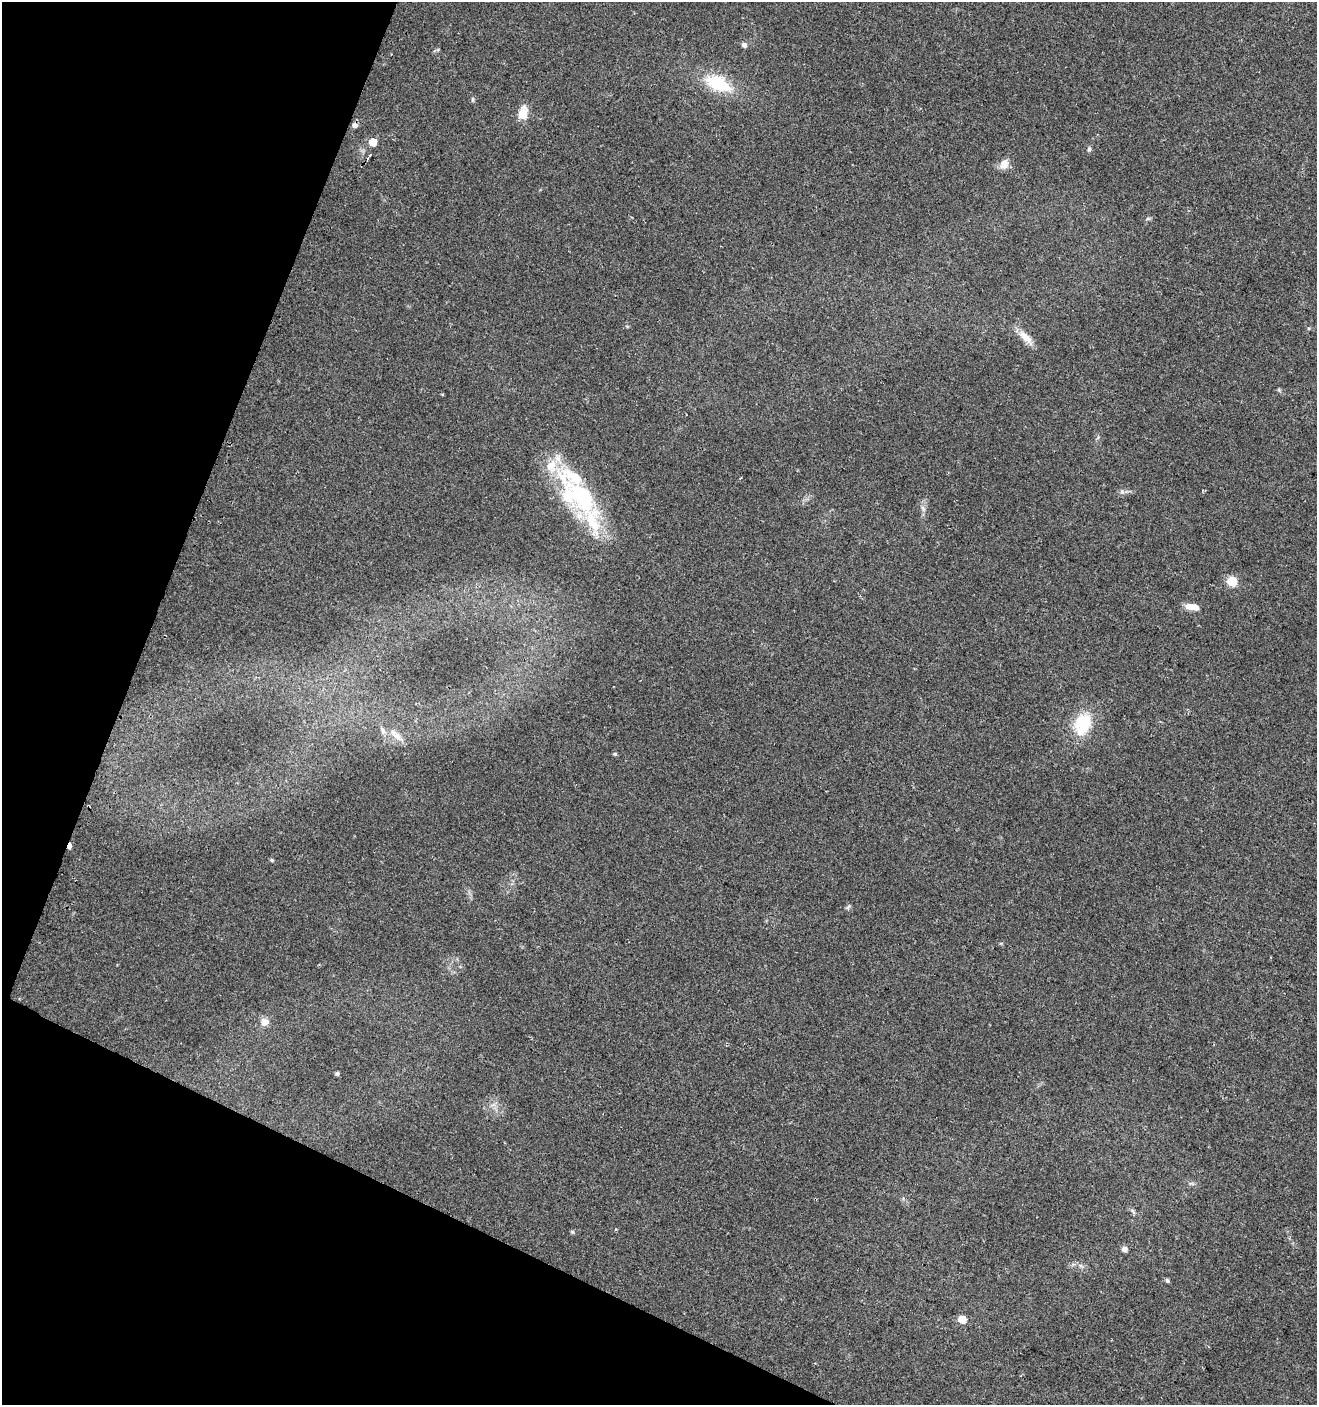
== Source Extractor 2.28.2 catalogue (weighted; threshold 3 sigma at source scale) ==
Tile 9 of 4 x 4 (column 1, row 3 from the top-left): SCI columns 303-1617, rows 1417-2819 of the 5798 x 5644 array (HDU 1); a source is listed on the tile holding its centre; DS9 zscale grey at full resolution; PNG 1319 x 1407 px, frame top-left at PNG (2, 2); no overlay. Shown black and unused: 20% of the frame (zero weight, under 2 of 3 exposures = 2% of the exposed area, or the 3 px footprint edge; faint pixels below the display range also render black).
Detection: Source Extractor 2.28.2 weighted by HDU 2 'WHT'; one run over the whole footprint, this tile lists its part. Background 0.0612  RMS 0.0087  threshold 0.0392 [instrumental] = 3 sigma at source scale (4.5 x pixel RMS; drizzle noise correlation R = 1.50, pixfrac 1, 0.0396/0.0396 arcsec/px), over >= 5 px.
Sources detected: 40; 2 cosmic-ray / hot-pixel residue — not listed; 5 inside a brighter listed object's ellipse — not listed separately; the other 33 listed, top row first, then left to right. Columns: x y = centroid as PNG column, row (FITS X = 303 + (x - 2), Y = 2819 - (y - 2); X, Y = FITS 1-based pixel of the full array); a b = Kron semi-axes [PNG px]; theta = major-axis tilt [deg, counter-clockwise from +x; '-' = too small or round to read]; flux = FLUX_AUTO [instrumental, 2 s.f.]
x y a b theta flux
744 45 6 6 - 2.9
718 83 35 18 -25 39
473 99 7 4 85 1.4
523 113 17 10 77 13
373 142 5 5 - 21
1089 149 7 5 71 1.8
369 156 6 3 54 15
1004 164 14 10 64 7.1
1148 219 7 4 1 1.3
1026 337 25 9 -45 10
1279 390 6 4 -47 1.1
442 394 5 3 - 0.69
1122 492 7 5 -68 2.1
582 497 75 32 -50 95
923 508 9 5 -62 2.9
1232 581 6 5 - 48
1192 607 16 6 -8 9.7
1082 724 31 22 72 34
397 736 21 8 -38 8.7
615 754 5 5 - 1.3
69 846 5 3 - 7.7
272 860 6 4 -22 1.1
848 907 9 4 54 1.5
19 998 3 2 - 0.99
265 1022 11 10 - 6.3
337 1073 4 4 - 2.1
493 1105 7 4 19 2.4
1191 1184 9 4 -9 1.7
1133 1211 9 5 -53 2.1
572 1232 5 5 - 1.1
1124 1249 5 5 - 4.6
1167 1281 5 4 - 1.9
962 1319 5 5 - 18
Overlapping masked pixels (flux is a lower limit): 2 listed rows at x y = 369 156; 69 846